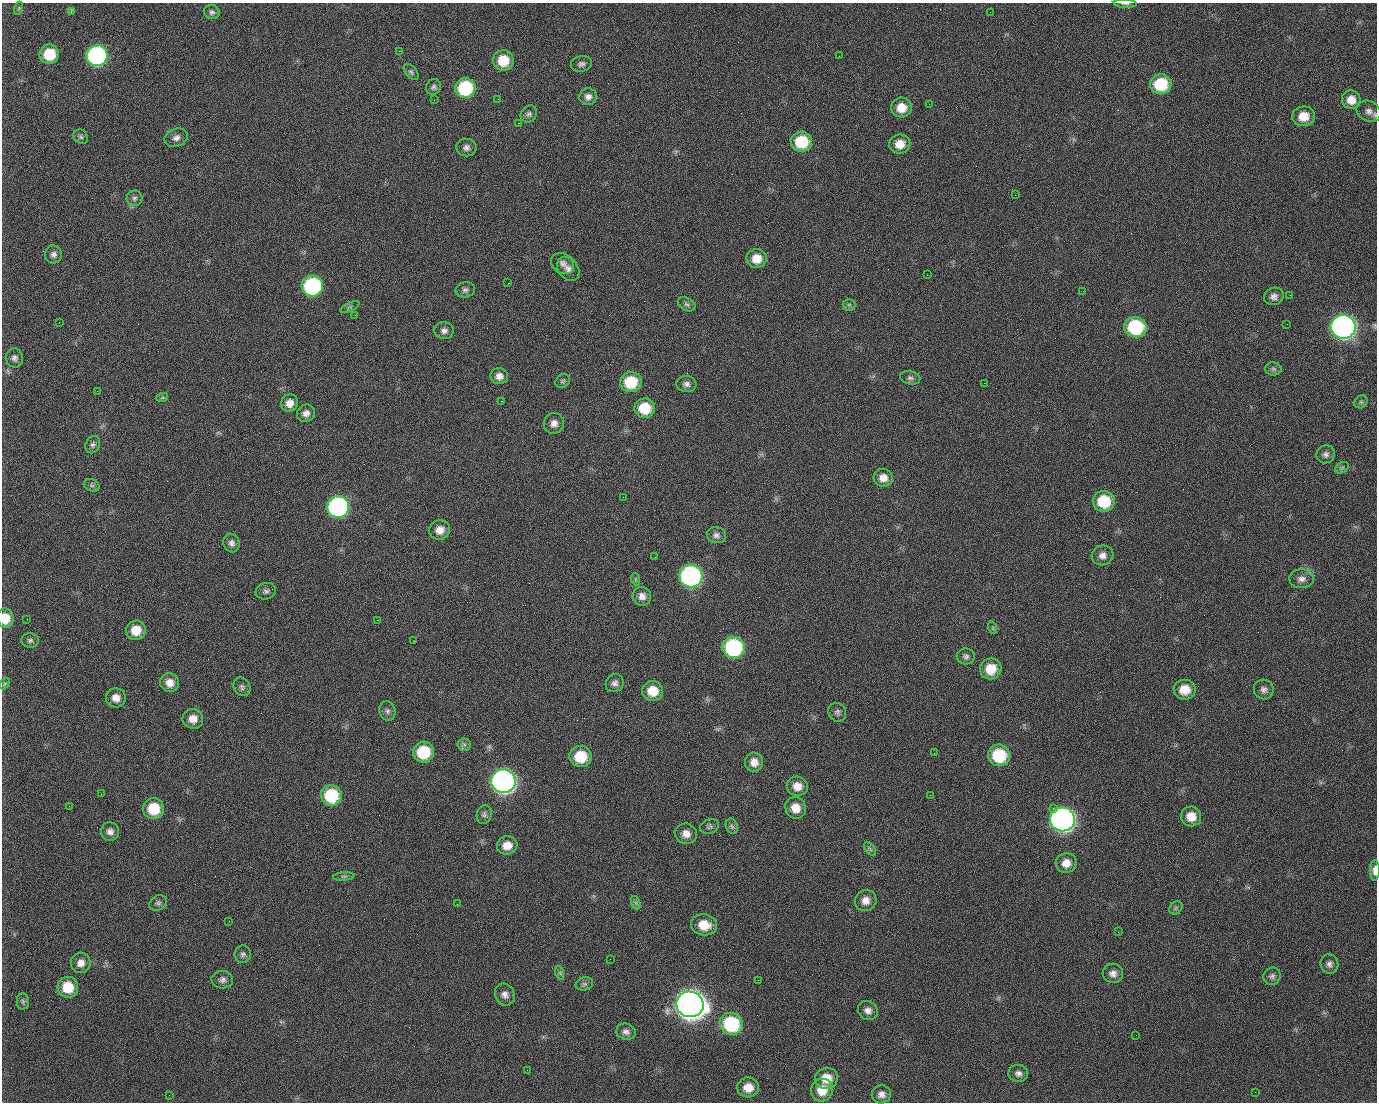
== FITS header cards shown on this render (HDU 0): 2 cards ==
NAXIS1  =                 1375 / length of data axis 1
NAXIS2  =                 1100 / length of data axis 2

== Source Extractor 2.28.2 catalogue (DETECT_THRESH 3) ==
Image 1375 x 1100 px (HDU 0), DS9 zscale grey, 1 PNG px = 1 image px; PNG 1379 x 1104 px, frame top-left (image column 1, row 1100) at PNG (2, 3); each listed source drawn as its Kron ellipse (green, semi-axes under 4 px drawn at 4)
Background 1510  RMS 32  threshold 95.9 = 3 sigma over >= 5 px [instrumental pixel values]
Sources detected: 168; all 168 listed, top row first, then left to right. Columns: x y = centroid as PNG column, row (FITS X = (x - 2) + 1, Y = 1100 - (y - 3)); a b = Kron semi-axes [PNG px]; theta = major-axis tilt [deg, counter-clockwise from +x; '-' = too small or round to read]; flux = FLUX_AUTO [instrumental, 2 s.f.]
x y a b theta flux
1125 4 11 3 -3 5.0e+03
19 8 6 4 72 3.5e+03
71 12 3 2 - 5.4e+03
212 12 8 7 - 6.8e+03
990 12 2 2 - 2.0e+03
399 51 2 2 - 2.5e+04
49 54 10 9 - 7.2e+04
97 56 11 10 - 4.8e+05
839 56 2 2 - 8.3e+02
503 61 10 10 - 5.7e+04
581 64 11 7 14 8.1e+03
411 72 9 5 -48 5.7e+03
1161 84 11 10 - 1.0e+05
433 87 8 7 - 6.0e+03
465 88 10 10 - 1.7e+05
588 97 9 8 - 1.2e+04
498 99 2 2 - 1.5e+03
434 100 2 2 - 5.0e+03
1351 100 9 9 - 2.4e+04
929 104 2 2 - 8.7e+02
901 108 10 10 - 3.4e+04
1369 111 13 10 -27 1.3e+04
529 114 9 7 51 6.6e+03
1304 116 11 10 - 3.4e+04
518 123 2 2 - 3.5e+04
81 137 8 6 -46 5.1e+03
176 138 12 9 19 1.3e+04
801 142 10 10 - 8.9e+04
900 144 10 9 - 3.0e+04
466 148 10 9 - 1.0e+04
1015 195 2 2 - 7.3e+03
134 198 8 7 - 7.3e+03
53 254 9 8 - 9.0e+03
757 258 10 9 - 3.1e+04
563 264 12 9 -34 1.2e+04
568 269 13 10 -51 1.4e+04
927 275 2 2 - 1.0e+03
508 283 2 2 - 5.7e+04
312 286 10 10 - 3.0e+05
465 290 10 7 13 7.3e+03
1083 291 2 2 - 3.6e+03
1290 295 3 2 - 2.4e+03
1274 296 10 8 22 1.1e+04
687 304 9 6 -29 6.3e+03
849 305 6 6 - 4.3e+03
350 307 10 3 26 3.5e+03
355 315 2 2 - 1.1e+03
59 322 2 2 - 1.5e+03
1287 324 2 2 - 1.4e+03
1135 327 11 10 - 1.7e+05
1343 327 12 12 - 1.4e+06
444 331 10 8 -5 1.0e+04
14 358 9 8 - 8.9e+03
1273 369 8 6 -1 5.4e+03
499 376 9 8 - 1.4e+04
910 378 10 6 -13 6.6e+03
563 381 8 6 38 4.7e+03
631 382 11 10 - 8.8e+04
984 383 2 2 - 1.6e+04
686 384 10 8 -8 9.6e+03
97 391 3 2 - 1.6e+03
162 398 6 4 19 3.0e+03
501 401 3 2 - 5.8e+04
1361 402 7 6 - 5.0e+03
290 403 9 8 - 1.8e+04
645 408 10 10 - 6.6e+04
306 413 9 8 - 1.4e+04
554 423 10 10 - 1.5e+04
93 445 9 7 67 6.6e+03
1326 454 9 8 - 9.3e+03
1342 468 7 5 31 5.0e+03
883 478 9 9 - 1.9e+04
92 485 8 6 -21 5.2e+03
623 497 2 2 - 3.5e+03
1104 501 11 10 - 8.6e+04
338 507 11 11 - 5.4e+05
440 530 10 9 - 2.0e+04
716 535 9 8 - 8.7e+03
232 543 9 8 - 1.0e+04
1103 555 11 10 - 1.4e+04
655 557 2 2 - 9.6e+02
691 576 11 11 - 6.4e+05
635 579 6 4 -72 3.1e+03
1301 579 12 9 4 1.4e+04
266 591 10 8 15 7.4e+03
642 596 9 9 - 1.3e+04
5 618 10 8 -89 3.8e+04
27 619 3 2 - 2.0e+03
377 620 2 2 - 1.3e+04
993 628 6 4 -72 3.4e+03
136 630 10 9 - 3.8e+04
30 640 9 7 3 6.5e+03
414 641 2 2 - 1.0e+03
733 647 11 10 - 3.0e+05
966 656 9 8 - 7.6e+03
991 669 11 10 - 4.6e+04
170 683 9 9 - 2.0e+04
615 683 9 8 - 9.4e+03
5 684 6 4 46 3.0e+03
242 687 10 8 -56 7.2e+03
1264 689 10 9 - 1.1e+04
1185 690 11 10 - 3.6e+04
653 691 10 10 - 4.3e+04
116 698 10 9 - 1.9e+04
387 711 10 8 -75 8.0e+03
837 712 10 8 -55 7.4e+03
193 719 10 10 - 2.1e+04
464 745 6 6 - 5.6e+03
423 752 10 10 - 9.3e+04
934 753 3 2 - 1.7e+03
999 755 11 10 - 1.1e+05
581 756 11 10 - 7.1e+04
754 762 9 9 - 1.9e+04
503 781 12 11 - 1.4e+06
797 786 10 9 - 2.3e+04
101 794 2 2 - 2.8e+03
331 795 10 10 - 1.3e+05
930 795 2 2 - 9.2e+03
69 806 2 2 - 9.7e+02
796 808 11 10 - 2.7e+04
1053 808 2 2 - 1.8e+04
153 809 10 10 - 7.0e+04
484 814 9 7 74 7.3e+03
1191 816 10 10 - 3.0e+04
1062 819 12 12 - 1.4e+06
709 826 9 7 24 6.2e+03
732 826 8 6 -67 5.1e+03
110 832 9 9 - 1.2e+04
686 834 11 10 - 1.9e+04
507 845 10 9 - 2.4e+04
870 849 8 4 -53 4.3e+03
1066 863 10 10 - 2.1e+04
1375 870 10 5 88 1.4e+04
344 876 11 4 5 4.4e+03
866 901 11 10 - 1.8e+04
158 903 9 7 35 7.0e+03
636 903 7 4 -71 4.1e+03
457 904 3 2 - 1.8e+03
1176 908 7 6 - 4.3e+03
229 921 2 2 - 9.4e+02
704 925 13 10 -12 4.0e+04
1118 932 3 2 - 3.1e+03
243 954 8 8 - 7.7e+03
610 959 3 2 - 2.6e+03
81 963 10 10 - 1.7e+04
1329 964 10 9 - 9.8e+03
560 973 7 4 -72 4.0e+03
1113 973 10 9 - 1.3e+04
1272 976 9 8 - 8.0e+03
222 980 11 8 -4 9.5e+03
758 980 2 2 - 2.2e+03
584 984 9 6 14 6.1e+03
68 987 10 10 - 5.6e+04
505 995 11 9 -64 1.3e+04
23 1001 8 6 -88 5.1e+03
690 1004 14 12 -20 3.8e+06
868 1011 10 9 - 1.3e+04
731 1024 11 11 - 1.8e+05
626 1032 10 8 -16 9.6e+03
1136 1035 2 2 - 7.7e+02
527 1070 2 2 - 9.4e+02
1018 1073 10 8 -5 1.0e+04
826 1078 11 10 - 3.5e+04
748 1087 11 10 - 2.9e+04
822 1090 11 11 - 3.5e+04
1255 1092 2 2 - 8.5e+02
881 1094 9 9 - 1.3e+04
169 1095 2 2 - 6.2e+03
At the frame edge (FLAGS 8, measured only in part): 5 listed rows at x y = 1125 4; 1369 111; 1343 327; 5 618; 1375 870